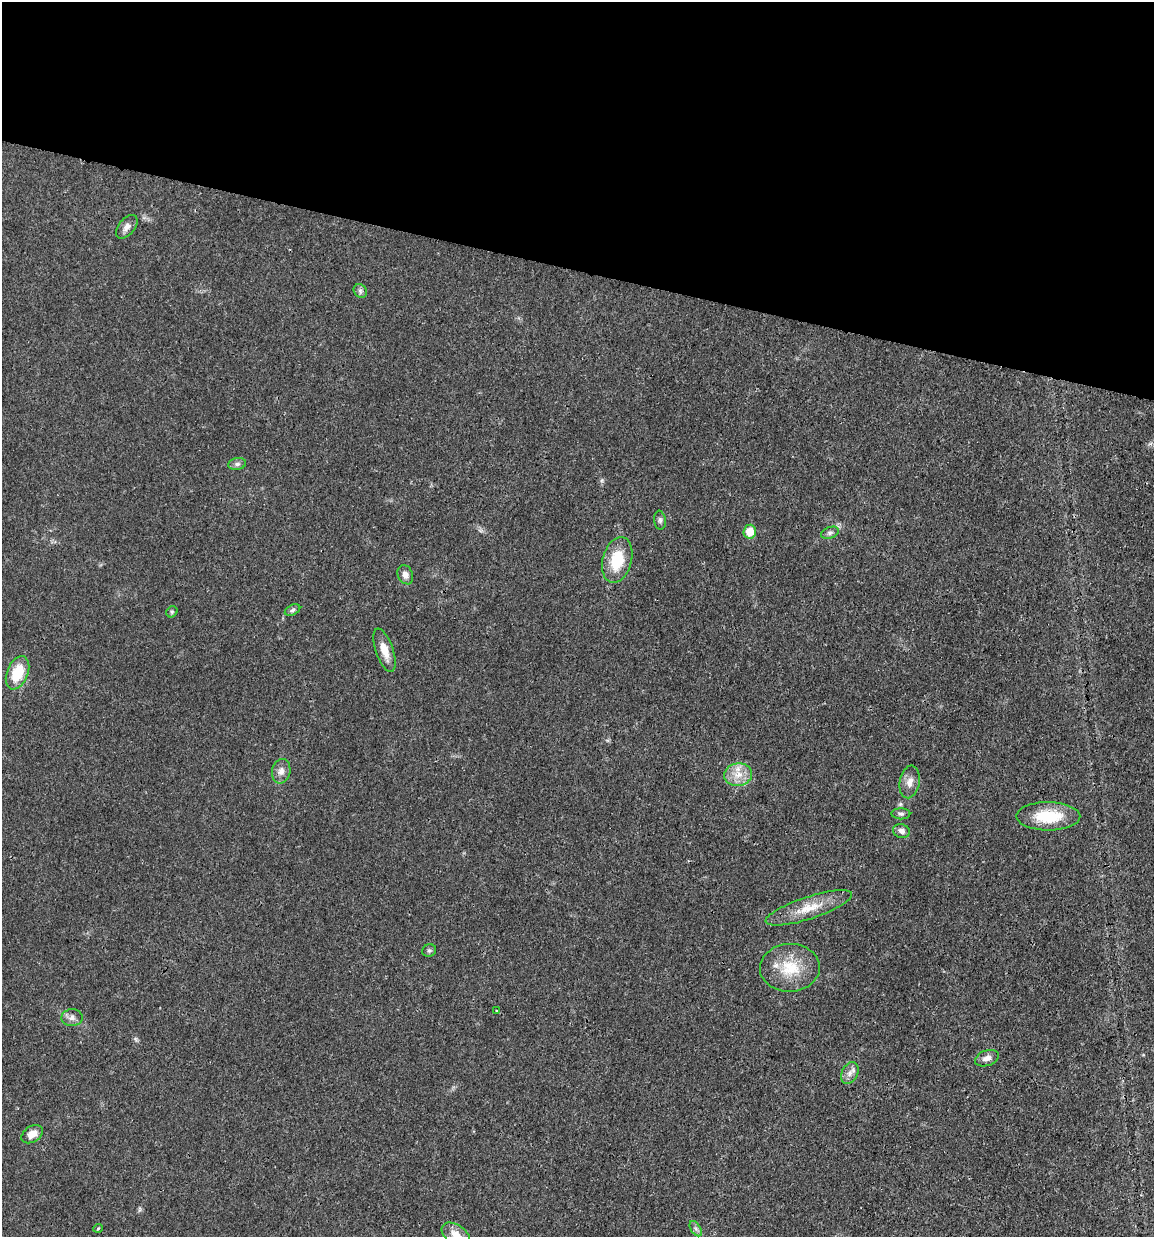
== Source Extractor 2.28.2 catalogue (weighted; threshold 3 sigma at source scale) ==
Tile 2 of 4 x 4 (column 2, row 1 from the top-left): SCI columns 1399-2550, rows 3711-4945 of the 4983 x 4952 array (HDU 1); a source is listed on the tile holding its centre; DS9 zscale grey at full resolution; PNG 1156 x 1239 px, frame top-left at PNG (2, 2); each listed source drawn as its Kron ellipse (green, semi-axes under 4 px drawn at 4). Shown black and unused: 22% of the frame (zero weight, under 3 of 4 exposures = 1% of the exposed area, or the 3 px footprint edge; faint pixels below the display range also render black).
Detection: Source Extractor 2.28.2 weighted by HDU 2 'WHT'; one run over the whole footprint, this tile lists its part. Background 0.0209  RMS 0.0023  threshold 0.0103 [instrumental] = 3 sigma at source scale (4.5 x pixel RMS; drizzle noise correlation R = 1.50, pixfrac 1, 0.05/0.05 arcsec/px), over >= 5 px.
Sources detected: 29; all 29 listed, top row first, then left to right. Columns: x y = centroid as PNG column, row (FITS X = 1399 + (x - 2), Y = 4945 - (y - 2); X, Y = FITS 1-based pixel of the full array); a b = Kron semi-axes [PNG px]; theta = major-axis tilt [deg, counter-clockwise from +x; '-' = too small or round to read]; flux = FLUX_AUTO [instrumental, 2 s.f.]
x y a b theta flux
127 227 14 8 51 1.4
360 291 7 6 - 0.61
237 464 9 6 9 0.7
660 520 9 6 -82 0.61
750 532 7 6 - 4.1
830 533 9 5 21 0.64
617 560 23 14 75 8.3
405 575 10 7 -65 1.3
292 610 8 5 27 0.52
172 612 6 5 - 0.35
385 650 23 8 -71 3.3
17 673 17 10 67 7.1
281 771 12 9 78 1.5
738 775 14 11 7 3.3
910 782 16 10 80 2
901 814 9 5 -1 0.59
1048 816 32 14 0 9.2
901 831 8 6 -20 1.1
809 908 45 11 18 5.7
429 950 7 6 - 0.47
790 968 30 24 2 8.6
497 1011 3 2 - 0.2
72 1018 10 8 1 1.1
987 1058 12 7 19 1.4
850 1073 11 8 63 1.3
32 1134 12 8 33 2.2
98 1228 5 3 - 0.24
696 1229 8 5 -59 0.67
456 1235 16 10 -36 2.6
Isophote crosses this tile's border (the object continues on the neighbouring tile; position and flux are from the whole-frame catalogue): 1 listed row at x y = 456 1235